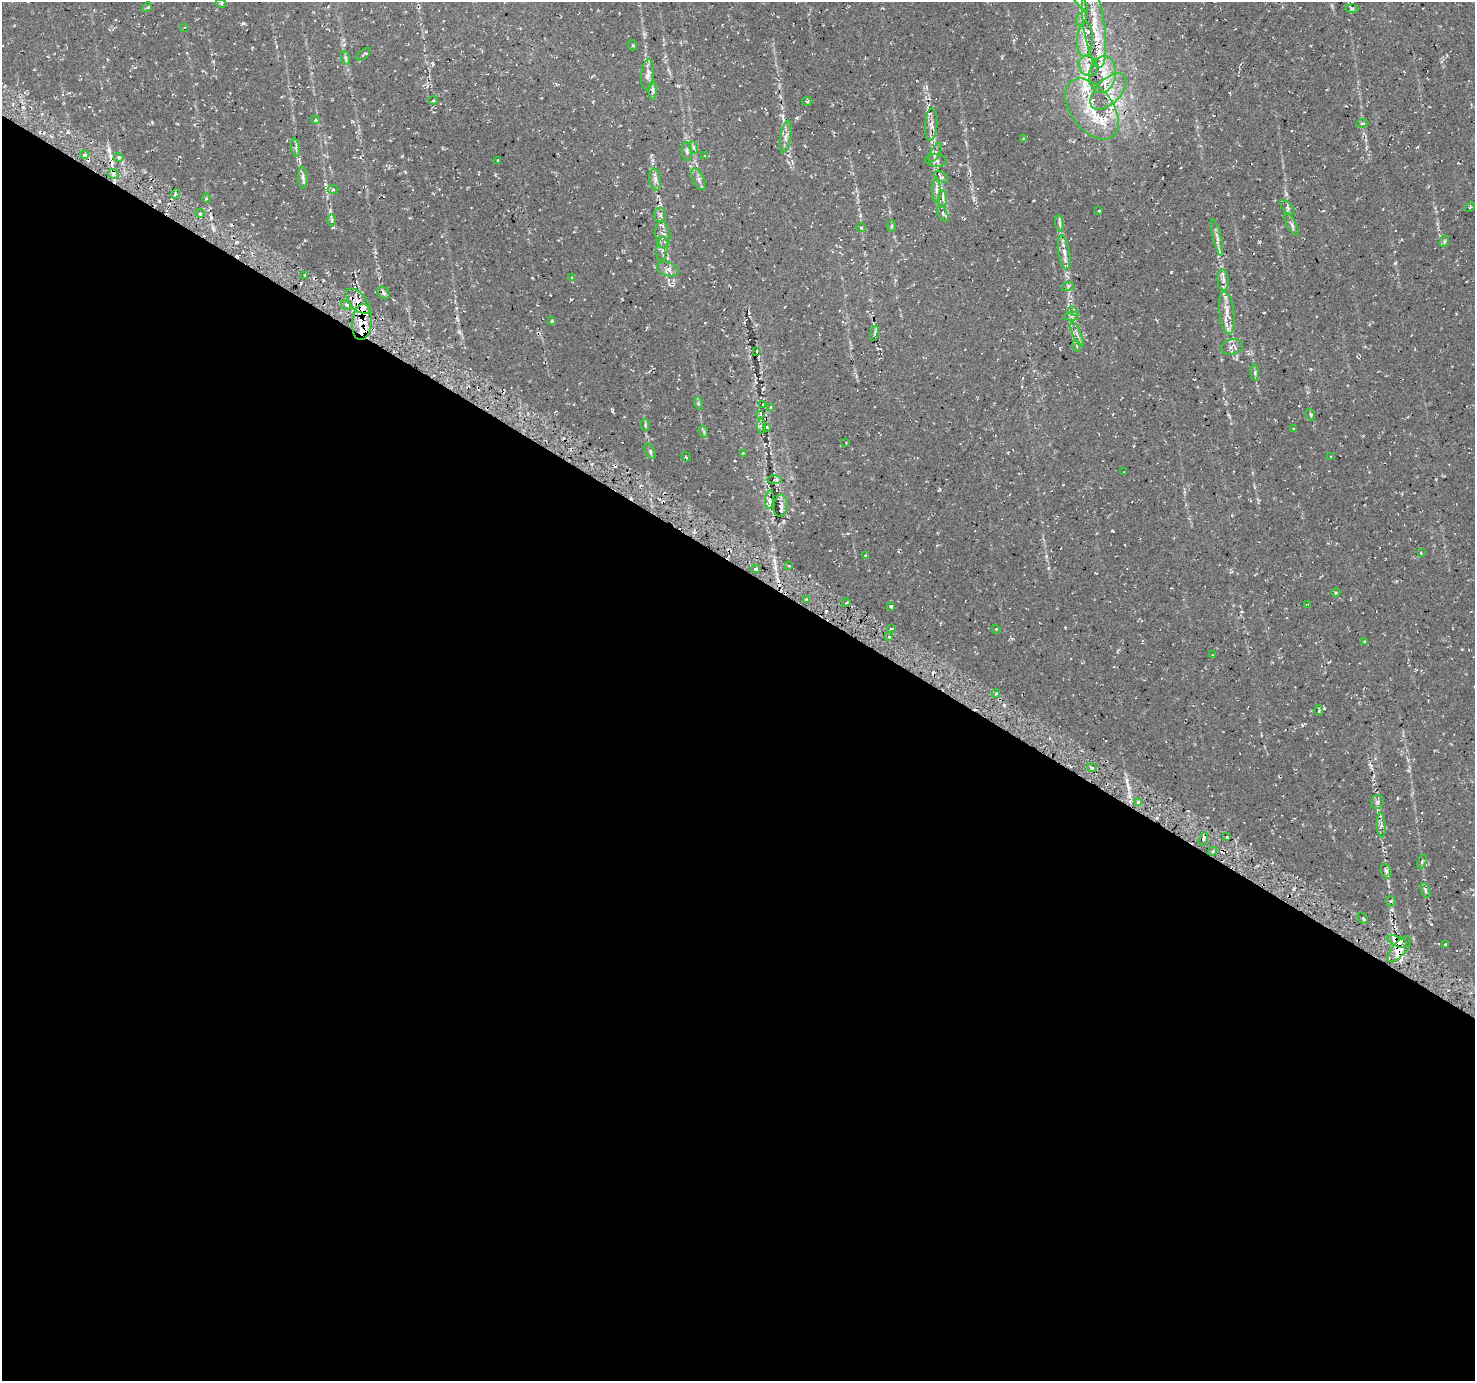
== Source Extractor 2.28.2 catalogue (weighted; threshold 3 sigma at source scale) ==
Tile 14 of 4 x 4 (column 2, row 4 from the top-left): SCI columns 1488-2960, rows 216-1594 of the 5938 x 6020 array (HDU 1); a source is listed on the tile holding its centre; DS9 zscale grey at full resolution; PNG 1477 x 1383 px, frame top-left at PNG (2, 2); each listed source drawn as its Kron ellipse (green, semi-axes under 4 px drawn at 4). Shown black and unused: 59% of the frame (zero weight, under 2 of 3 exposures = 2% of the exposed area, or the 3 px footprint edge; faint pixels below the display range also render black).
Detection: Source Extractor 2.28.2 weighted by HDU 2 'WHT'; one run over the whole footprint, this tile lists its part. Background 0.00342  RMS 0.003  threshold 0.0137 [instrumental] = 3 sigma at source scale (4.5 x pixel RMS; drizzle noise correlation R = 1.50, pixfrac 1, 0.0396/0.0396 arcsec/px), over >= 5 px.
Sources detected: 157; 9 cosmic-ray / hot-pixel residue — neither listed nor drawn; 20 inside a brighter listed object's ellipse — not listed separately; the other 128 listed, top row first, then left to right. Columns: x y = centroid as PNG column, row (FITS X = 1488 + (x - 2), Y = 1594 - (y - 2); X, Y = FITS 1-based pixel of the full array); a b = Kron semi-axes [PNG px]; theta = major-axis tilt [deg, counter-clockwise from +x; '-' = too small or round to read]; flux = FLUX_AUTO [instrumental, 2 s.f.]
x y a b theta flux
221 3 5 3 - 0.37
1081 3 10 3 -50 0.54
147 7 5 4 - 0.45
1352 8 6 4 -1 0.5
1082 18 8 4 57 0.84
184 27 4 3 - 0.29
1094 27 41 10 -82 9.4
1085 39 17 8 86 2.6
632 45 5 3 - 0.32
364 54 8 4 38 0.58
346 58 7 4 -71 0.52
1088 66 10 9 - 2.3
648 74 16 6 84 1.8
1103 74 18 13 80 5
653 90 9 4 90 0.86
1108 91 22 12 45 5.2
433 100 5 3 - 0.3
807 101 5 3 - 0.31
1092 109 35 21 -53 12
315 120 4 3 - 0.62
1362 123 6 4 5 0.49
931 124 16 6 85 1.7
786 137 16 5 81 1.5
1023 139 4 2 - 0.24
693 147 6 4 -72 0.43
296 148 9 4 -78 0.75
687 151 9 5 -82 0.69
935 152 10 4 61 0.89
85 155 4 3 - 0.48
705 156 3 2 - 0.26
119 157 5 4 - 0.57
498 160 3 2 - 0.38
936 160 10 6 -7 1.1
113 174 5 4 - 0.57
941 177 8 4 -36 0.62
303 178 11 5 -87 0.94
699 179 12 5 -64 1.1
655 180 11 6 -83 1.1
333 190 5 3 - 0.35
936 190 12 4 90 1.2
175 194 5 3 - 0.5
206 198 5 3 - 0.27
943 199 8 4 89 0.75
1288 207 9 4 -46 0.66
1470 207 5 3 - 0.29
1099 211 3 2 - 0.34
200 213 4 3 - 0.93
943 213 9 4 -64 0.73
660 215 7 5 -87 0.78
332 220 6 4 90 0.49
1060 223 8 4 -81 0.65
1292 225 12 4 -61 0.79
891 226 6 4 89 0.39
861 228 5 4 - 0.32
663 235 14 7 -83 1.9
1217 237 18 3 -77 1.3
1444 241 6 4 70 0.55
662 249 12 5 83 1.3
1064 253 17 5 -80 1.9
668 269 11 7 -18 1.4
305 275 3 3 - 0.54
572 277 3 2 - 0.2
1223 280 10 5 -85 1.2
1068 286 6 4 20 0.43
384 293 7 5 -45 0.56
358 301 15 8 -48 3
346 305 6 3 -43 0.67
1073 311 5 4 - 0.45
1227 313 22 7 -83 3.2
1071 316 7 3 5 0.5
552 321 3 3 - 0.49
362 322 18 10 84 5.5
875 333 8 3 78 0.43
1077 335 13 3 -67 0.78
1077 346 6 3 -75 0.42
1232 347 11 7 12 1.3
757 351 2 2 - 0.23
1255 373 8 4 -90 0.54
698 403 6 4 -73 0.45
763 404 3 2 - 0.25
771 407 4 3 - 0.53
761 414 3 2 - 0.25
1311 415 6 3 -72 0.34
645 425 6 3 -73 0.37
761 426 7 4 -85 0.67
766 427 3 2 - 0.38
1293 429 4 2 - 0.21
704 432 6 4 -73 0.41
846 443 3 2 - 0.21
650 451 8 4 -63 0.51
743 453 4 4 - 0.26
686 457 5 2 - 0.26
1331 457 2 2 - 0.27
1124 472 2 2 - 0.18
774 480 7 4 0 0.43
769 500 9 4 84 0.72
781 506 11 7 82 0.9
1421 553 2 2 - 0.21
865 555 4 2 - 0.2
789 566 4 3 - 0.39
755 569 4 3 - 0.67
1336 593 4 3 - 0.28
806 600 3 3 - 0.51
846 603 4 3 - 0.35
1307 604 3 2 - 0.2
891 606 4 3 - 2.8
891 629 4 2 - 0.32
996 629 4 4 - 0.31
889 637 4 3 - 0.35
1365 642 4 3 - 0.47
1212 655 3 2 - 0.23
996 693 4 3 - 0.45
1319 710 5 3 - 0.35
1092 768 5 3 - 0.43
1138 802 3 3 - 5.8
1378 802 7 6 - 0.95
1381 825 12 3 -86 0.88
1226 837 3 2 - 0.36
1203 839 7 3 79 0.8
1213 851 5 3 - 0.41
1422 861 7 3 70 0.36
1386 871 7 5 -70 0.73
1425 890 8 3 -71 0.47
1391 901 5 5 - 0.45
1363 918 6 3 -56 0.5
1397 941 10 5 -22 1.6
1445 945 3 2 - 0.21
1399 949 16 6 50 3.7
Overlapping masked pixels (flux is a lower limit): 4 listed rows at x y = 358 301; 362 322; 1397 941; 1399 949
Isophote crosses this tile's border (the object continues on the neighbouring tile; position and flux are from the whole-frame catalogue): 2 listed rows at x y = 1081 3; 1094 27
Unlisted compact peaks at least as high as the median listed source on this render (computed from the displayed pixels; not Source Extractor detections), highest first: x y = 243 23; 68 132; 1112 531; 330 212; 325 184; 231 225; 775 568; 1395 263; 432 63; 1003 705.